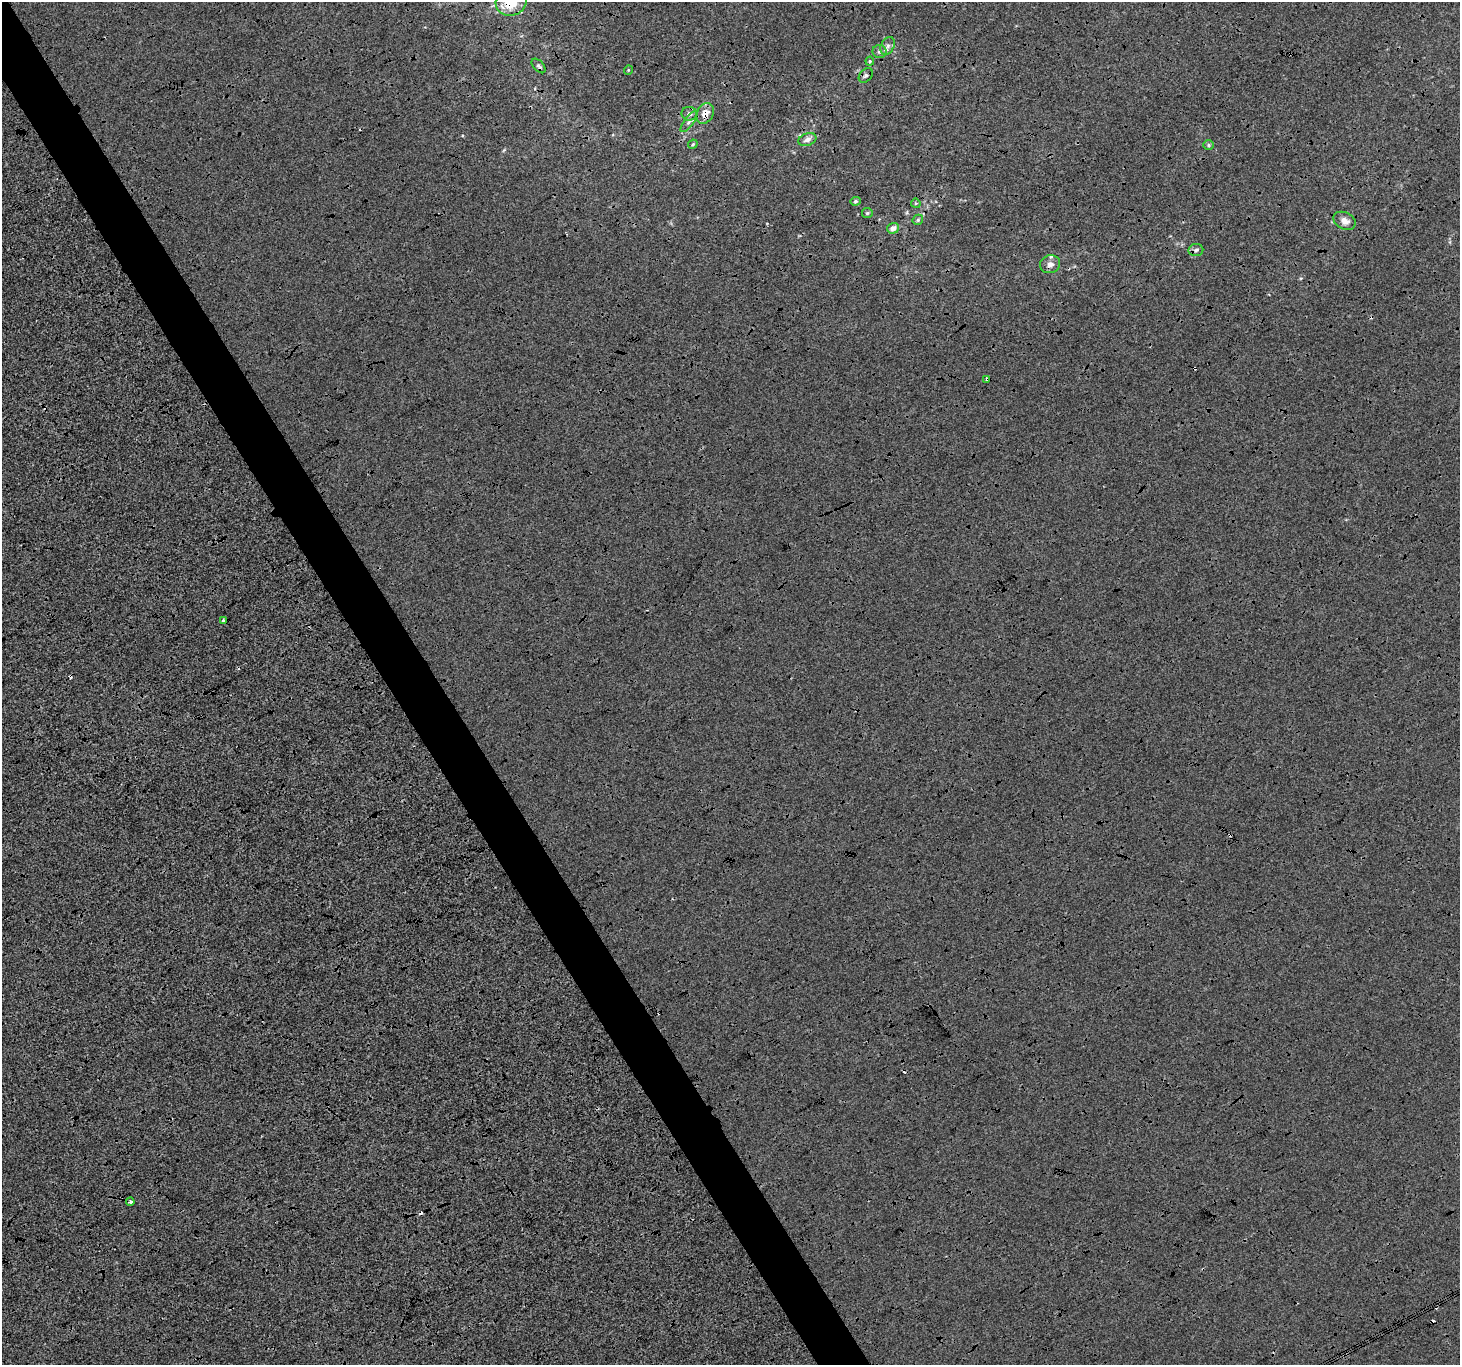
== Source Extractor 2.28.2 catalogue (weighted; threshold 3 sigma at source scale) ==
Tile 11 of 4 x 4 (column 3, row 3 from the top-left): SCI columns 2921-4378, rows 1535-2897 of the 5837 x 5734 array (HDU 1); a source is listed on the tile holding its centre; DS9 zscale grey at full resolution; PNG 1462 x 1367 px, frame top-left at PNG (2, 2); each listed source drawn as its Kron ellipse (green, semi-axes under 4 px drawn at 4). Shown black and unused: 5% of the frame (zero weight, under 3 of 4 exposures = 2% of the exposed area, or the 3 px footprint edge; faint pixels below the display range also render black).
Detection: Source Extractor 2.28.2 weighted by HDU 2 'WHT'; one run over the whole footprint, this tile lists its part. Background -7.37e-04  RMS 0.0064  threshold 0.0286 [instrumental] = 3 sigma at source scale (4.5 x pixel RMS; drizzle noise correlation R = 1.50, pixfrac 1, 0.0396/0.0396 arcsec/px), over >= 5 px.
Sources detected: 32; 7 cosmic-ray / hot-pixel residue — neither listed nor drawn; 1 inside a brighter listed object's ellipse — not listed separately; the other 24 listed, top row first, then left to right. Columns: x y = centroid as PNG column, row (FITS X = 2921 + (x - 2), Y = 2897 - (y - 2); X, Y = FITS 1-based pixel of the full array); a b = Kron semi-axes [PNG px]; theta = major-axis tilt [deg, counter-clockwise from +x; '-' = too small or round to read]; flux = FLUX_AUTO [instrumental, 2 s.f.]
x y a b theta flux
511 2 15 13 13 18
888 46 9 6 61 2.2
880 51 7 6 - 1.6
870 61 4 4 - 0.67
539 66 9 5 -47 1.4
628 70 5 3 - 0.53
866 76 8 6 48 1.6
705 113 11 8 64 6.1
689 114 7 7 - 2.1
689 122 12 4 53 2
807 140 9 6 21 2.7
693 144 5 4 - 0.72
1208 145 5 5 - 1
855 201 5 4 - 0.89
916 203 5 4 - 0.72
867 213 5 5 - 0.97
918 220 6 4 47 0.93
1345 221 12 8 -26 3.8
893 228 6 5 - 3.4
1196 250 7 6 - 1.6
1050 264 10 9 - 3.3
987 379 4 3 - 2.6
223 621 4 3 - 6.6
130 1202 4 3 - 2.4
Overlapping masked pixels (flux is a lower limit): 4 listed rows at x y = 511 2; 705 113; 987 379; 223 621
Isophote crosses this tile's border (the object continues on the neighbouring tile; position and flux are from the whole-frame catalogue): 1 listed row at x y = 511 2